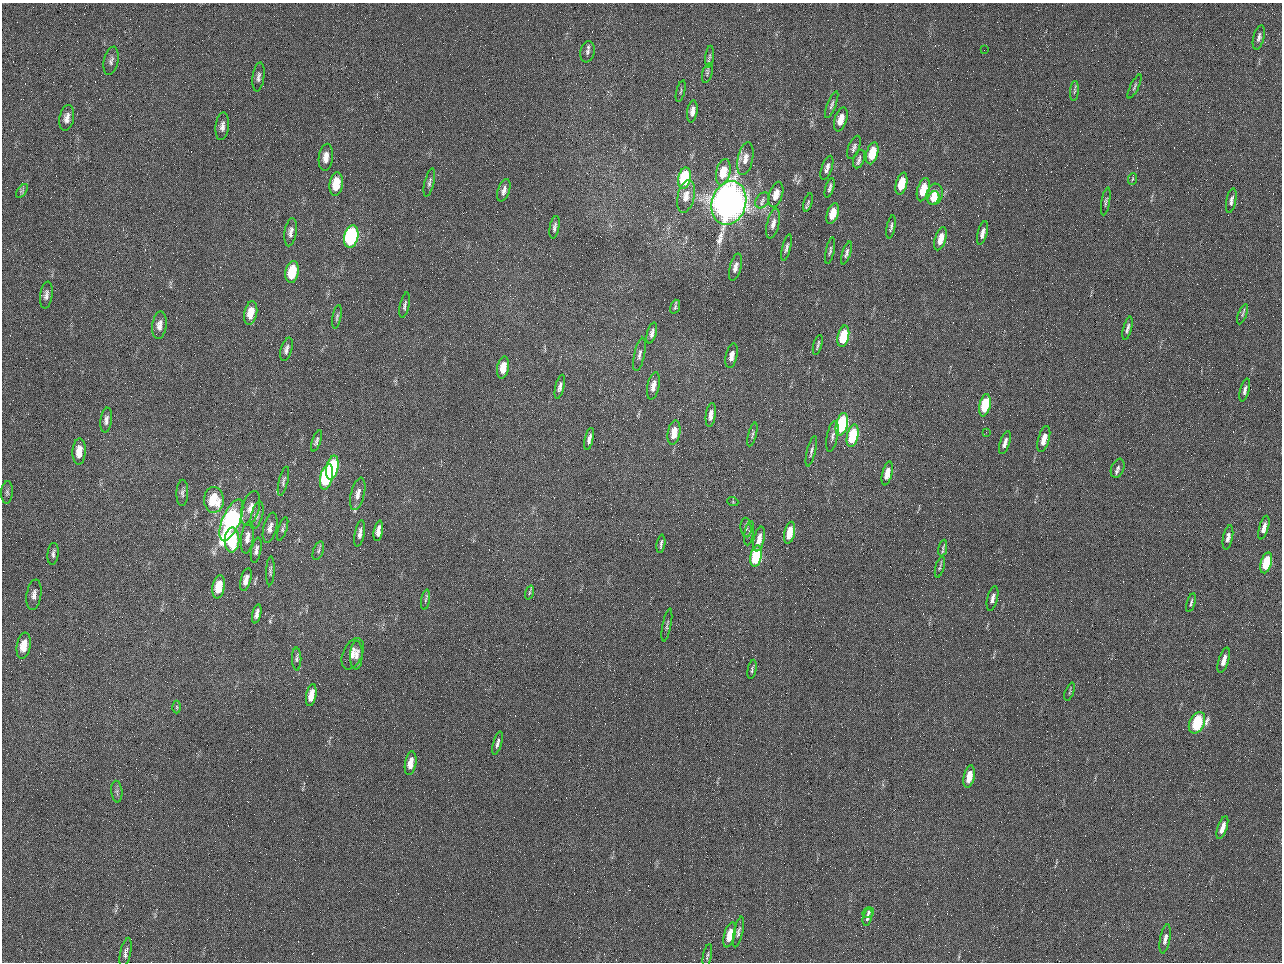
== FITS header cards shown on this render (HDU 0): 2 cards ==
NAXIS1  =                 1280 / length of data axis 1
NAXIS2  =                  960 / length of data axis 2

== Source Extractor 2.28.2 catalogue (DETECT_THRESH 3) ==
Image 1280 x 960 px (HDU 0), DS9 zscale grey, 1 PNG px = 1 image px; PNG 1284 x 964 px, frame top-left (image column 1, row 960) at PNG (2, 3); each listed source drawn as its Kron ellipse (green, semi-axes under 4 px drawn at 4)
Background 2560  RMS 180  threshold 554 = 3 sigma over >= 5 px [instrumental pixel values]
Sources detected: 151; all 151 listed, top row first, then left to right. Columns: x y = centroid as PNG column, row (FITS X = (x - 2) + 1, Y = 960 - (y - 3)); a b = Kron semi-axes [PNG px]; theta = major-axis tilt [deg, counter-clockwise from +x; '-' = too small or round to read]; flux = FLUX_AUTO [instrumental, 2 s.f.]
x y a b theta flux
1259 37 12 5 76 4.7e+04
984 50 2 2 - 6.2e+04
588 52 11 7 78 4.6e+04
710 57 11 4 84 3.3e+04
111 61 14 7 77 5.6e+04
707 73 10 5 74 2.7e+04
258 77 14 6 82 5.1e+04
1134 87 13 3 64 2.8e+04
681 91 11 3 75 1.7e+04
1074 91 10 4 84 2.2e+04
832 105 14 4 68 3.6e+04
692 111 11 5 81 7.1e+04
67 118 13 7 79 8.6e+04
841 119 12 6 73 1.6e+05
222 126 14 7 84 6.7e+04
854 147 12 5 69 4.1e+04
872 153 11 5 75 3.6e+05
326 157 13 7 84 1.2e+05
745 159 16 7 78 1.2e+05
859 159 9 5 71 4.0e+04
827 168 12 5 71 6.0e+04
723 172 13 7 77 3.0e+05
685 178 11 6 79 9.0e+05
1132 179 6 4 85 1.7e+04
429 182 14 4 76 4.0e+04
336 184 12 6 82 3.3e+05
901 184 11 5 76 3.1e+05
830 188 10 4 73 3.3e+04
504 190 11 6 72 6.6e+04
923 190 12 6 73 3.2e+05
22 191 8 4 53 2.7e+04
935 194 10 8 76 1.9e+05
776 195 13 6 73 1.6e+05
686 196 16 8 77 1.3e+05
933 198 7 5 58 1.4e+05
762 200 8 6 57 4.8e+04
1106 201 14 4 80 3.0e+04
1231 201 13 5 79 4.7e+04
808 202 9 4 72 2.3e+04
729 203 22 17 74 1.2e+07
833 213 11 5 72 2.0e+05
773 224 15 6 77 9.4e+04
555 227 11 5 80 4.2e+04
891 227 11 4 79 3.2e+04
291 232 14 6 82 7.0e+04
982 233 12 4 76 6.7e+04
351 236 11 7 77 2.0e+06
940 239 12 5 74 1.6e+05
787 247 14 4 76 3.7e+04
830 251 13 3 78 2.7e+04
846 253 12 4 71 3.9e+04
735 267 14 5 76 8.2e+04
292 272 11 6 79 4.4e+05
46 295 13 6 82 6.0e+04
405 305 13 4 78 3.8e+04
675 307 7 4 72 2.0e+04
251 313 12 6 78 2.1e+05
1242 314 11 4 70 2.5e+04
337 317 12 4 80 2.9e+04
159 325 14 7 83 9.0e+04
1127 328 12 3 75 4.0e+04
652 333 11 4 75 5.6e+04
843 336 11 5 77 4.9e+05
818 345 10 2 74 2.3e+04
286 349 12 5 74 5.4e+04
639 354 17 5 78 5.2e+04
732 356 13 5 78 8.5e+04
503 367 11 6 80 1.9e+05
653 386 14 6 78 9.4e+04
560 387 12 4 76 4.7e+04
1245 390 12 4 75 4.9e+04
985 405 11 5 78 6.4e+05
711 415 12 5 82 8.3e+04
106 420 12 6 82 5.7e+04
842 424 11 6 76 1.3e+06
674 432 12 6 80 1.9e+05
986 432 3 2 - 9.7e+03
752 435 12 3 75 2.7e+04
832 436 15 5 78 4.8e+04
853 436 11 5 78 7.1e+05
589 439 11 4 77 5.7e+04
1044 439 13 5 74 1.6e+05
316 441 11 4 70 3.9e+04
1005 443 12 5 72 7.1e+04
811 451 15 4 76 3.9e+04
79 452 13 6 86 1.7e+05
332 468 12 6 79 1.3e+06
1118 468 10 6 69 4.6e+04
887 473 12 5 76 1.5e+05
326 477 13 6 77 1.5e+06
283 481 15 4 76 3.8e+04
7 492 11 6 86 3.7e+04
182 493 13 6 88 4.3e+04
358 494 16 7 76 9.0e+04
214 500 13 10 -89 4.5e+05
733 502 5 3 - 1.2e+04
250 508 18 8 74 1.2e+05
257 515 14 5 75 4.9e+04
231 520 22 8 67 3.2e+06
746 527 10 5 -84 3.5e+04
270 528 15 6 77 7.7e+04
1264 528 12 4 74 9.0e+04
283 529 12 4 72 3.0e+04
378 531 10 4 80 8.8e+04
360 533 13 5 79 6.3e+04
749 533 12 4 80 3.0e+04
790 533 11 5 78 2.9e+05
1228 537 12 5 78 6.5e+04
247 538 16 6 82 8.8e+04
759 539 13 5 77 1.1e+05
232 540 12 7 88 6.9e+05
661 544 9 3 81 2.7e+04
943 548 8 3 80 2.3e+04
256 550 13 5 79 5.1e+04
318 551 10 5 69 2.7e+04
53 554 11 5 83 4.2e+04
756 556 11 5 80 1.1e+06
1266 563 11 5 74 6.5e+05
940 567 11 3 75 2.0e+04
270 571 14 4 88 3.2e+04
246 580 12 5 75 9.0e+04
219 587 12 6 80 2.7e+05
529 593 7 3 71 1.9e+04
34 595 15 7 81 8.0e+04
992 598 12 5 77 6.5e+04
426 600 10 3 80 2.3e+04
1191 603 10 3 73 2.5e+04
257 614 10 4 77 5.5e+04
667 625 17 3 79 2.9e+04
24 646 13 7 80 2.1e+05
353 654 17 9 66 1.3e+05
356 655 14 6 88 7.7e+04
297 659 11 4 -89 2.8e+04
1224 660 13 5 73 1.0e+05
752 669 10 4 79 2.7e+04
1070 692 9 3 69 1.7e+04
311 695 11 5 79 1.6e+05
177 707 6 4 -89 1.7e+04
1197 723 11 7 65 9.8e+05
497 743 12 4 74 4.1e+04
411 763 12 5 81 1.7e+05
969 777 11 5 79 2.2e+05
117 792 11 5 -84 3.3e+04
1222 828 12 4 71 1.2e+05
868 912 6 5 - 2.4e+04
868 917 9 4 75 4.0e+04
738 932 15 4 78 4.5e+04
730 935 13 5 75 2.3e+05
1165 939 14 5 80 6.4e+04
125 953 15 5 78 5.4e+04
707 955 12 3 78 2.5e+04